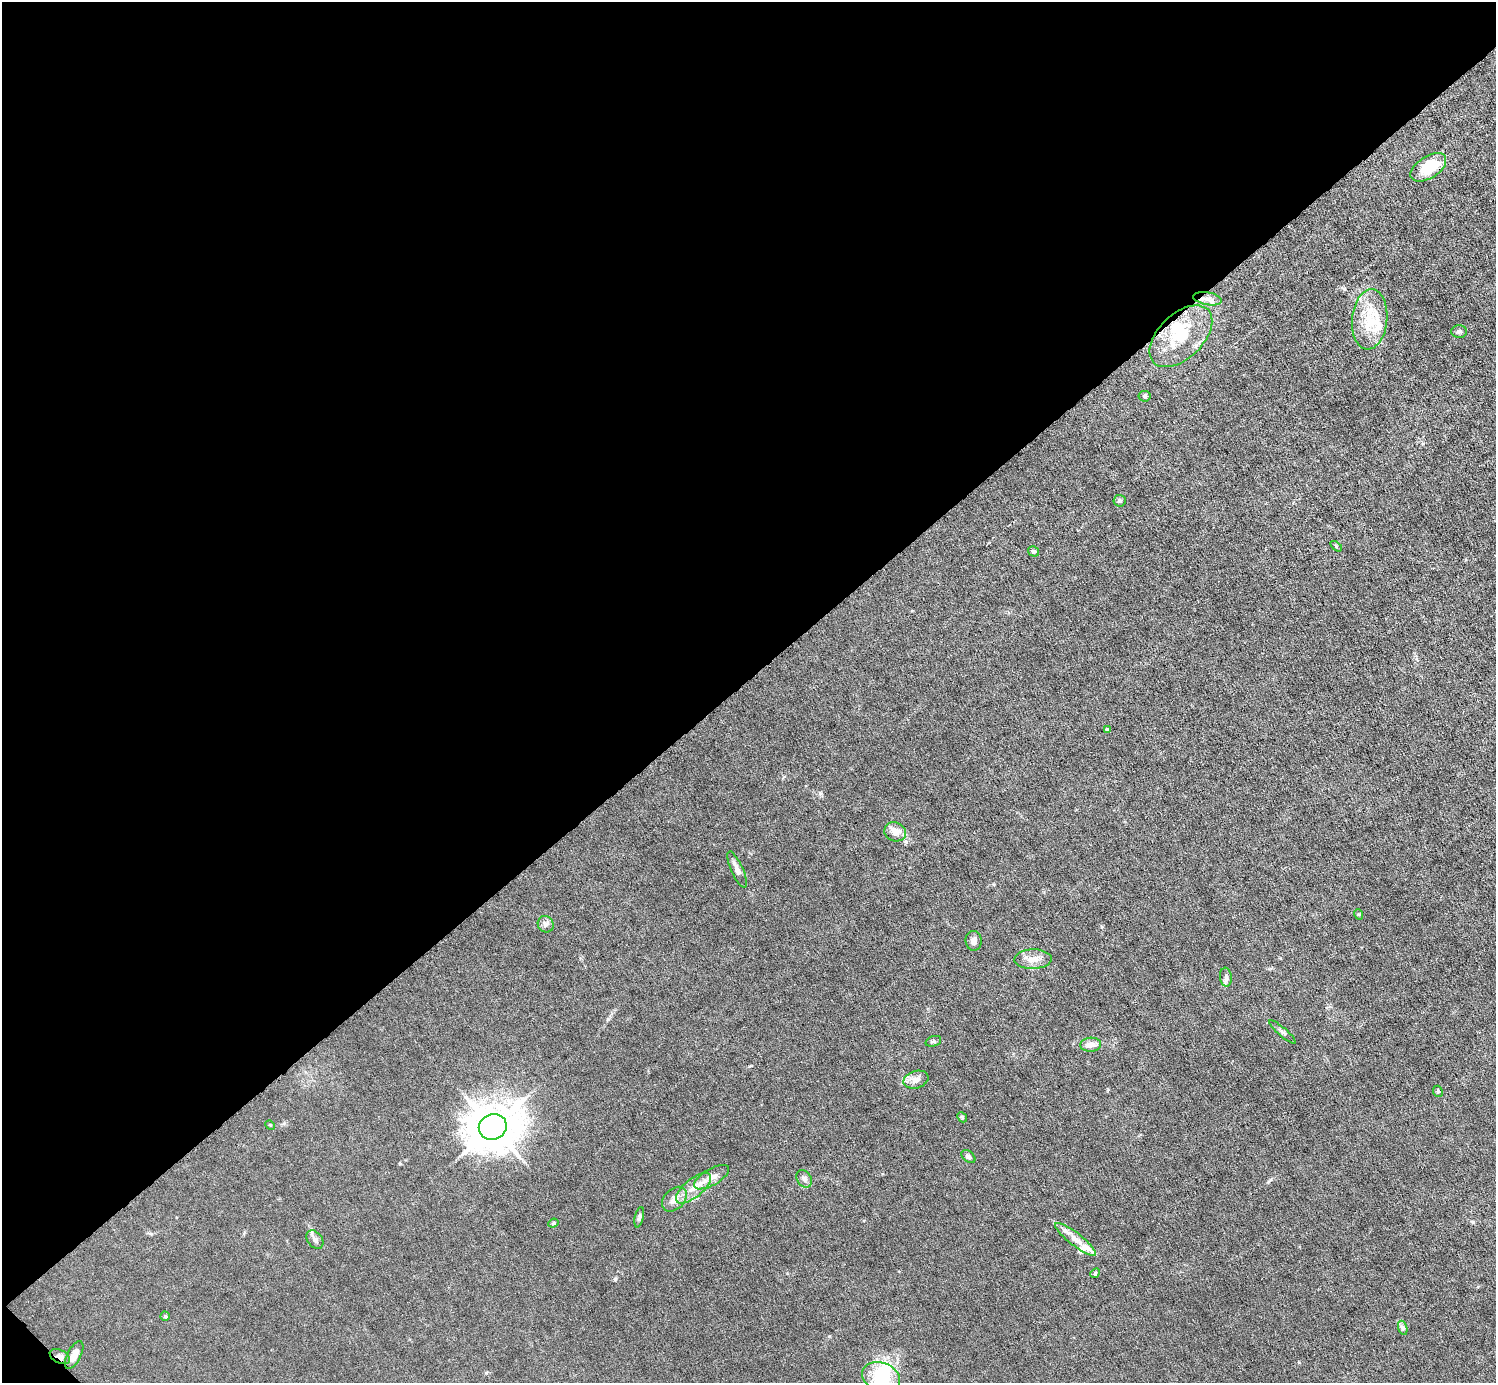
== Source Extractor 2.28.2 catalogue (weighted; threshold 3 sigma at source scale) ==
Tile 5 of 4 x 4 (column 1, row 2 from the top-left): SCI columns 1-1494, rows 3057-4437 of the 5974 x 5972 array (HDU 1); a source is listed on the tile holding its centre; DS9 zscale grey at full resolution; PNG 1498 x 1385 px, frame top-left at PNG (2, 2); each listed source drawn as its Kron ellipse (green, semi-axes under 4 px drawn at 4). Shown black and unused: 49% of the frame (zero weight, under 6 of 12 exposures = <1% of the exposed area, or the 3 px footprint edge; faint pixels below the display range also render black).
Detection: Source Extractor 2.28.2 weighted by HDU 2 'WHT'; one run over the whole footprint, this tile lists its part. Background 0.0141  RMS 0.0031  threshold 0.0125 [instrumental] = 3 sigma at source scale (4.09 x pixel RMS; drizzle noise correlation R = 1.36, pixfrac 0.8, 0.05/0.05 arcsec/px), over >= 5 px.
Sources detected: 50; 2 inside a brighter object's white glare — neither listed nor drawn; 8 inside a brighter listed object's ellipse — not listed separately; the other 40 listed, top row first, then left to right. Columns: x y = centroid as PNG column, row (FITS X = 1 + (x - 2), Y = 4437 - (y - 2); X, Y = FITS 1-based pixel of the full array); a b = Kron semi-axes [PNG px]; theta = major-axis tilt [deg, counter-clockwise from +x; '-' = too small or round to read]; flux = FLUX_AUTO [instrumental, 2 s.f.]
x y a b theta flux
1428 167 20 11 33 9.1
1208 299 14 6 -10 1.7
1370 319 30 17 84 8.8
1459 331 7 6 - 0.74
1181 336 38 22 44 13
1145 396 6 5 - 0.52
1120 501 6 6 - 0.66
1336 546 6 3 -37 0.33
1033 551 6 5 - 0.53
1107 730 4 3 - 0.73
895 832 11 9 -22 2.9
737 869 19 6 -66 1.9
1358 914 5 3 - 0.26
546 924 8 7 - 1
974 941 10 8 -86 1.4
1033 959 18 9 2 2.9
1226 977 9 6 -86 0.83
1282 1032 17 4 -41 0.81
933 1041 8 5 19 0.53
1091 1045 10 7 5 2.4
916 1080 13 8 17 2.1
1438 1091 6 4 -67 0.43
962 1117 5 4 - 0.35
270 1125 5 4 - 0.27
493 1127 14 12 19 1100
968 1157 8 5 -39 0.9
712 1177 20 8 30 2.4
804 1179 9 7 -60 1.1
693 1188 21 9 39 3.7
674 1199 14 10 44 2.4
639 1217 10 4 77 0.68
553 1223 5 4 - 0.36
1076 1239 25 6 -38 3.1
315 1240 10 7 -52 1.3
1095 1273 5 4 - 0.42
165 1316 4 4 - 0.42
1403 1328 7 4 -71 0.59
74 1355 15 7 62 3.1
60 1357 11 6 -26 1.8
881 1377 19 14 -20 11
Overlapping masked pixels (flux is a lower limit): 1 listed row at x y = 60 1357
Unlisted compact peaks at least as high as the median listed source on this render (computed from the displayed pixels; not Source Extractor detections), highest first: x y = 615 1279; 486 1373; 608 1019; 1473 1222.